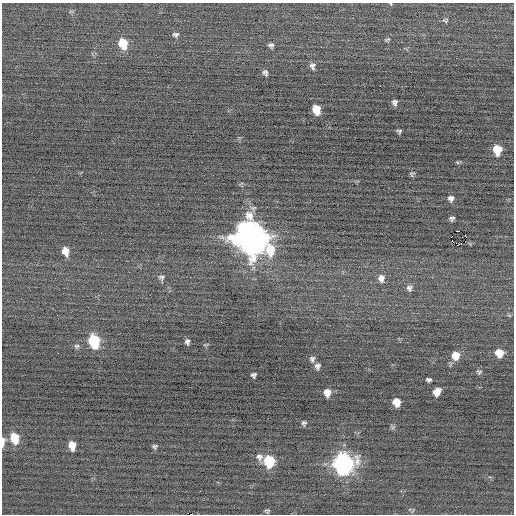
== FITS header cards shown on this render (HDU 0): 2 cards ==
NAXIS1  =                  512 / Axis length
NAXIS2  =                  512 / Axis length

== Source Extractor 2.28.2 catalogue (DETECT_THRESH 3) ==
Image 512 x 512 px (HDU 0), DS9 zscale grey, 1 PNG px = 1 image px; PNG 516 x 516 px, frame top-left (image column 1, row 512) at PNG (2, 3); no overlay
Background -0.076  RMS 0.7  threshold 2.11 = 3 sigma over >= 5 px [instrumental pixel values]
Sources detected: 51; all 51 listed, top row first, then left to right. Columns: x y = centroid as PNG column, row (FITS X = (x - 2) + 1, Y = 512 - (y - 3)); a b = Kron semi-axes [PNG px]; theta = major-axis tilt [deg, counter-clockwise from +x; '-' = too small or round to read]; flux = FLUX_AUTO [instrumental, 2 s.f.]
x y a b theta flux
391 4 4 3 - 42
445 20 8 6 -4 91
176 34 8 6 -1 120
387 40 8 4 23 74
123 43 10 8 -74 1200
271 45 7 6 - 130
312 66 10 8 -76 170
265 73 8 6 -63 130
395 102 8 6 -80 150
316 110 8 6 -73 840
399 131 5 4 - 86
497 150 8 7 - 1200
457 162 6 4 -19 57
412 174 6 5 - 78
451 198 6 6 - 170
452 218 5 4 - 110
458 231 2 2 - 3000
465 235 2 2 - 57
451 237 2 2 - 4300
250 238 14 12 -72 82000
458 245 4 2 - 590
270 250 15 11 -89 1500
66 251 9 7 -75 500
161 277 8 7 - 140
381 278 10 8 -80 280
409 288 9 8 - 180
509 315 6 4 -20 58
94 341 10 7 -77 3400
187 342 6 5 - 130
77 346 7 6 - 110
499 353 7 7 - 740
455 356 9 8 - 580
312 359 8 6 71 130
317 366 7 6 - 160
479 372 7 6 - 92
253 375 5 5 - 120
428 380 5 4 - 110
327 392 7 6 - 420
437 392 8 6 49 440
396 402 7 7 - 640
304 423 5 5 - 97
393 427 7 5 60 82
15 438 10 8 -76 1100
3 441 11 4 87 290
72 445 8 6 -84 580
155 446 5 5 - 94
259 457 10 8 -28 220
269 461 8 8 - 2500
343 464 10 10 - 18000
268 511 7 4 60 63
191 514 2 2 - 1000
At the frame edge (FLAGS 8, measured only in part): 3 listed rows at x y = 391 4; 3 441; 191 514